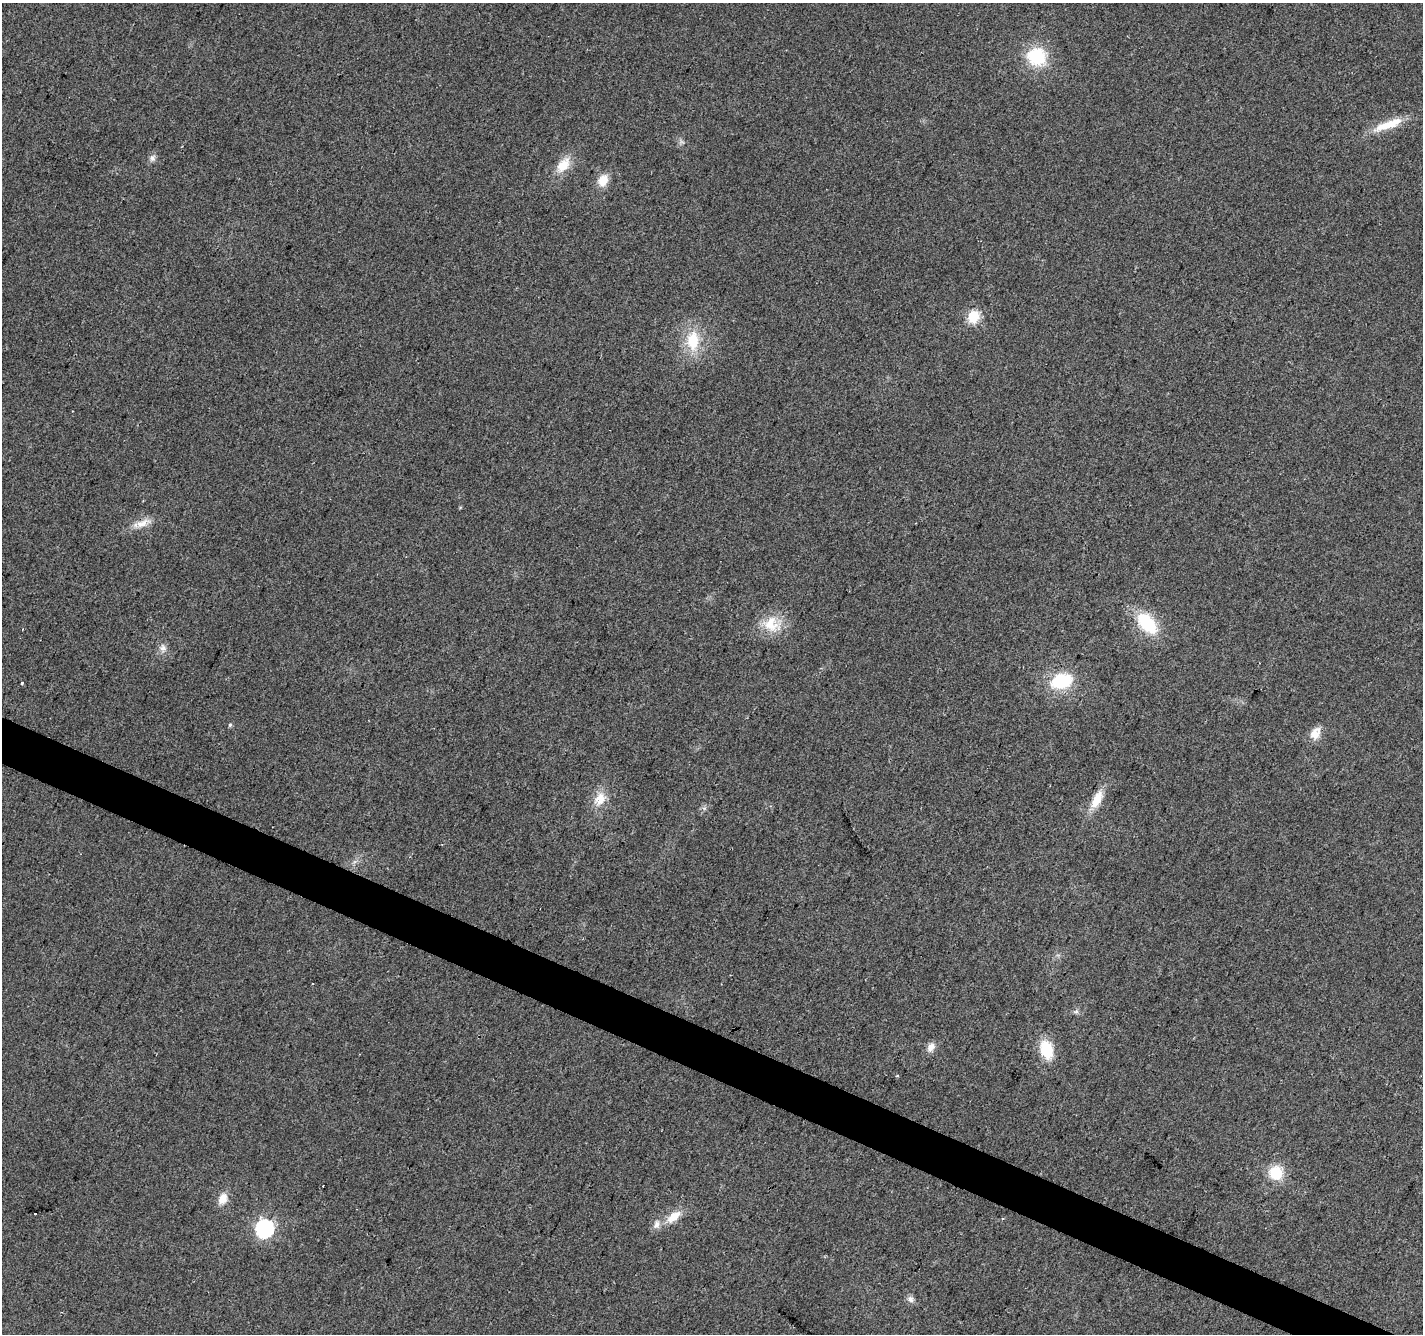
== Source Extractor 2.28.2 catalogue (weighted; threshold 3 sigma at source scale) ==
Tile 6 of 4 x 4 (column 2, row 2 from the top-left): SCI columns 1428-2848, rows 2935-4266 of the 5690 x 5802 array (HDU 1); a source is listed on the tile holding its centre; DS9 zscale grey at full resolution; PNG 1425 x 1336 px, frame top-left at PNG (2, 3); no overlay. Shown black and unused: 3% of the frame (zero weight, under 2 of 3 exposures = <1% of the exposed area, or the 3 px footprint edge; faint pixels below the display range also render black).
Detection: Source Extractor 2.28.2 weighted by HDU 2 'WHT'; one run over the whole footprint, this tile lists its part. Background 0.0552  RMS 0.0089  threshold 0.04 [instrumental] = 3 sigma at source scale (4.5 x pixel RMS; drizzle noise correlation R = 1.50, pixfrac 1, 0.0396/0.0396 arcsec/px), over >= 5 px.
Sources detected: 30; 1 cosmic-ray / hot-pixel residue — not listed; the other 29 listed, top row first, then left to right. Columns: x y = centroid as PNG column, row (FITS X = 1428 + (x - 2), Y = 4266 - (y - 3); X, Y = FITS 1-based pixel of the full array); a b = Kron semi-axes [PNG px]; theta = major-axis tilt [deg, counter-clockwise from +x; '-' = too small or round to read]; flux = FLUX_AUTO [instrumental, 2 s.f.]
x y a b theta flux
1037 57 21 20 - 45
1388 125 40 9 21 23
152 158 10 7 69 3.6
563 165 23 13 50 17
603 180 14 10 66 13
973 316 6 6 - 92
693 340 28 17 89 32
142 523 26 10 21 12
1147 623 24 14 -49 48
771 624 26 21 -40 24
163 648 10 9 - 5
1061 681 24 17 17 45
22 683 3 3 - 2.8
230 725 6 4 66 1.4
1315 733 17 12 64 10
600 799 20 14 58 16
1097 799 24 10 63 17
1076 1012 7 4 1 1.9
931 1047 13 9 57 6.2
1046 1050 17 12 -75 33
897 1076 4 3 - 1.1
1276 1173 14 14 - 27
223 1199 15 10 63 9.9
36 1214 3 3 - 2.8
674 1216 18 10 38 15
1002 1218 4 3 - 0.86
657 1224 13 9 71 5.8
264 1229 7 7 - 290
910 1299 10 8 -30 3.9